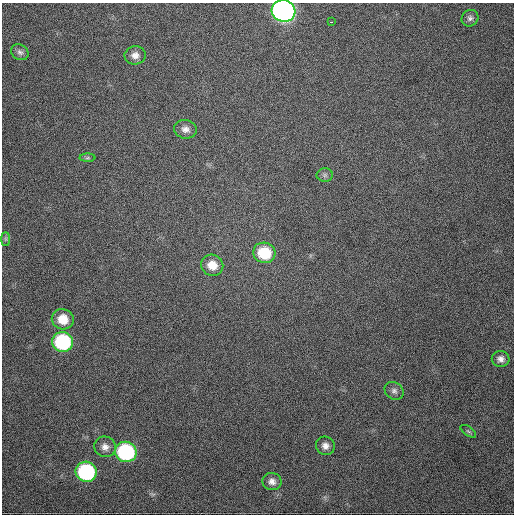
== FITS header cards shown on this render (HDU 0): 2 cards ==
NAXIS1  =                  512
NAXIS2  =                  512

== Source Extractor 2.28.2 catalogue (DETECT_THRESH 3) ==
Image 512 x 512 px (HDU 0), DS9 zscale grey, 1 PNG px = 1 image px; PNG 516 x 516 px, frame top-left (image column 1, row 512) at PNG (2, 3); each listed source drawn as its Kron ellipse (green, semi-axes under 4 px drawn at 4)
Background 905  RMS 24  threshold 71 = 3 sigma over >= 5 px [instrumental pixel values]
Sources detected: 21; all 21 listed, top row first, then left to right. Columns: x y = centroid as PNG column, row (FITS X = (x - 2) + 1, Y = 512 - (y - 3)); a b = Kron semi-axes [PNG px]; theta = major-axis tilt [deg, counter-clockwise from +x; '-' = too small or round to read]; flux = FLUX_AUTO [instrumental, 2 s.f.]
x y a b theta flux
284 11 12 10 -15 830000
470 18 9 8 - 5500
331 22 3 2 - 3500
20 52 9 7 -30 5600
135 55 10 9 - 10000
185 129 11 9 -10 9800
87 158 8 4 1 2900
325 175 8 6 0 4100
6 239 7 4 -90 3000
264 253 11 10 - 62000
212 265 11 10 - 22000
63 319 11 10 - 28000
63 342 10 10 - 160000
501 359 9 8 - 7800
394 391 10 8 -40 6100
468 431 9 4 -35 3200
325 446 9 9 - 9300
105 447 11 10 - 11000
126 452 11 10 - 200000
86 472 10 10 - 190000
272 481 9 8 - 9100
At the frame edge (FLAGS 8, measured only in part): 1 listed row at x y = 284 11